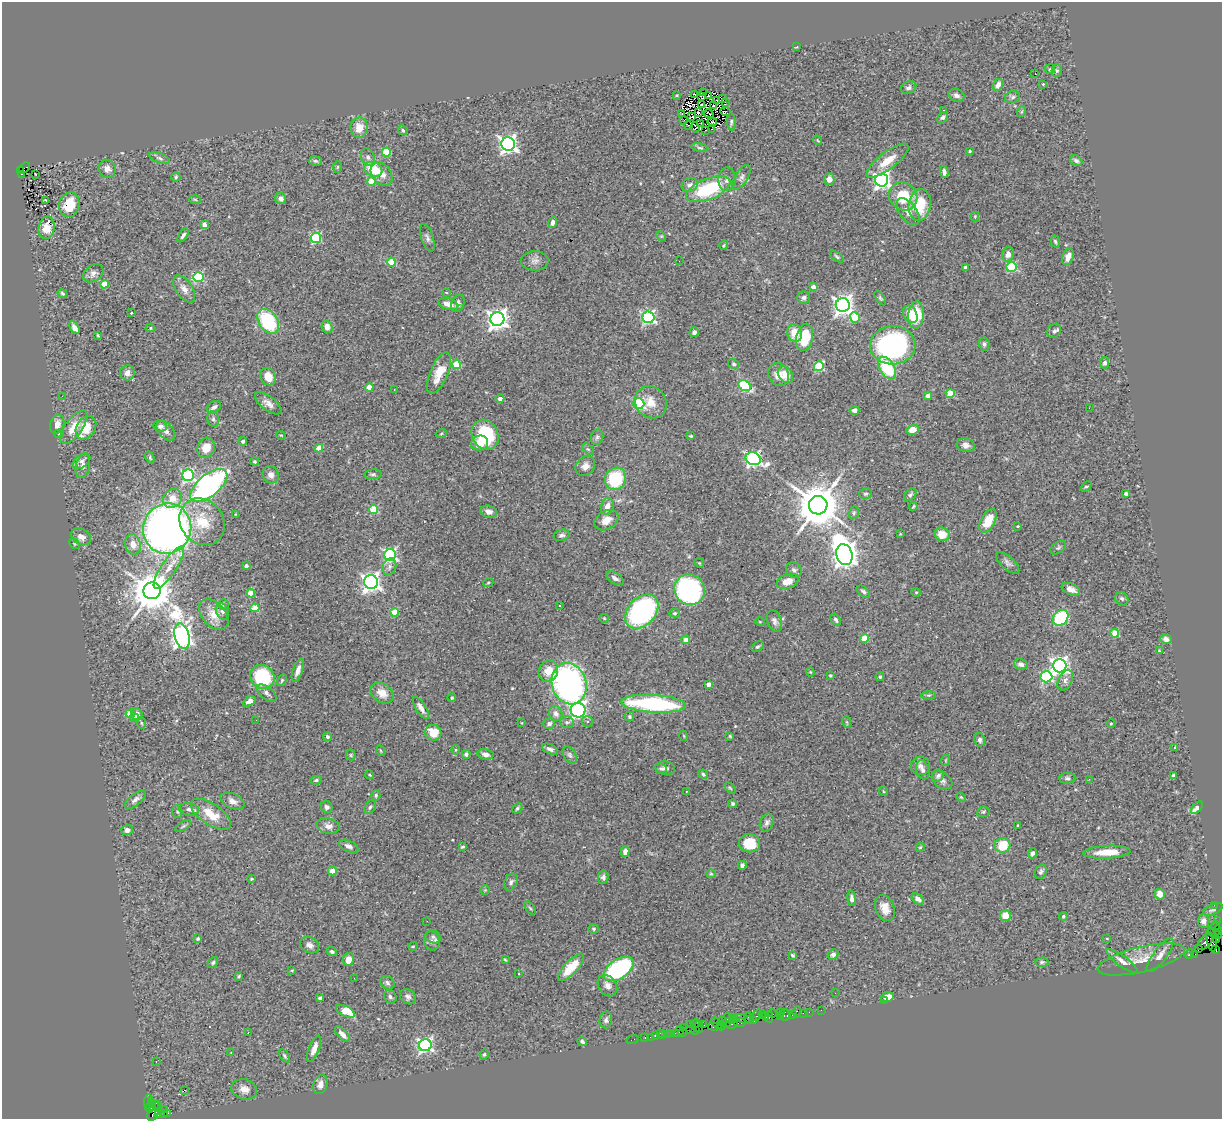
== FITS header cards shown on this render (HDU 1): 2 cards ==
NAXIS1  =                 1220
NAXIS2  =                 1117

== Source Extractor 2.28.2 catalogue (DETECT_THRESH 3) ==
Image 1220 x 1117 px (HDU 1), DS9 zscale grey, 1 PNG px = 1 image px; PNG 1224 x 1121 px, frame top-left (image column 1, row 1117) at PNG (2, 2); each listed source drawn as its Kron ellipse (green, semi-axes under 4 px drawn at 4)
Background 1.06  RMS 0.06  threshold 0.181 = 3 sigma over >= 5 px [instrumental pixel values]
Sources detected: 452; all 452 listed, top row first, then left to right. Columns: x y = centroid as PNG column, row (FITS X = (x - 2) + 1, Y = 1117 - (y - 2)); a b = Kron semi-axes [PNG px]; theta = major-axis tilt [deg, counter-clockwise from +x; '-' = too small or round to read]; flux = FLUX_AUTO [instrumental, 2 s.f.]
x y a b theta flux
796 47 4 3 - 3.5
1050 69 5 5 - 5.3
1057 71 6 5 - 7.1
1035 74 3 2 - 7.3
1043 84 3 3 - 3.1
998 85 6 4 59 24
909 88 8 6 24 12
704 93 2 2 - 2.8
694 94 3 2 - 3.9
677 95 3 3 - 3.4
956 95 8 6 -25 14
701 96 3 2 - 3
708 96 2 2 - 1.3
1013 97 7 5 18 9.9
723 99 2 2 - 3.3
716 101 3 2 - 1.7
725 102 2 2 - 2.2
701 105 3 2 - 1.1
714 106 3 2 - 3.8
944 110 2 2 - 3.3
725 112 5 2 - 2.2
1021 112 5 3 - 4.2
698 113 2 2 - 2.1
682 114 3 2 - 1.7
709 114 5 2 - 4.5
692 117 4 2 - 3.4
943 117 6 4 42 9.2
684 120 2 2 - 2
712 122 5 2 - 3.4
731 122 8 4 -86 8
701 124 3 2 - 2.5
688 125 3 2 - 2.2
695 127 5 3 - 2.8
359 128 10 8 87 59
712 129 2 2 - 3.3
403 130 5 3 - 6.6
706 130 2 2 - 6.4
817 140 5 3 - 3.8
508 144 7 6 - 1700
700 148 8 4 -11 7.3
970 151 3 3 - 4
386 152 4 4 - 150
368 157 9 6 -69 14
159 158 11 5 -20 11
316 161 6 4 -15 6.8
888 161 25 8 37 68
1076 161 7 5 -26 9.2
337 167 6 4 87 4.3
24 168 6 4 42 190
107 169 9 8 - 24
373 169 9 7 -22 140
21 170 4 2 - 90
944 172 6 4 -81 14
21 174 3 2 - 220
36 174 3 2 - 6.8
382 174 13 9 -51 36
176 177 4 4 - 6.3
741 177 14 6 58 17
727 179 12 8 88 20
829 179 6 5 - 24
882 180 6 6 - 1600
371 181 5 4 - 74
690 185 8 6 29 18
708 189 23 10 21 270
903 196 15 13 -46 120
195 199 6 4 -3 4.4
281 199 6 5 - 16
45 201 3 2 - 3.6
69 205 12 10 73 110
920 205 16 11 82 140
908 211 15 8 -53 32
975 216 5 4 - 3.9
553 222 6 4 76 15
204 224 4 4 - 36
47 228 11 8 80 61
183 235 8 4 56 10
661 236 5 4 - 5.1
316 238 5 5 - 320
427 238 14 6 -71 15
1055 241 6 4 -72 7.1
724 245 5 3 - 3.8
1008 254 7 6 - 23
837 257 8 4 -36 7.3
1068 257 9 5 72 31
535 261 14 9 1 23
679 261 3 2 - 3
391 262 4 4 - 140
965 267 4 3 - 6.6
1011 267 5 5 - 260
93 273 11 8 35 20
198 277 5 5 - 310
104 284 4 4 - 140
813 287 4 3 - 27
184 289 15 8 -56 31
446 292 4 2 - 2.6
62 293 5 4 - 6.9
804 297 6 6 - 11
880 298 8 4 -56 6.5
458 303 9 6 66 15
448 304 10 5 -15 34
843 305 7 7 - 2500
131 313 3 2 - 5.2
910 314 9 6 -63 64
916 315 13 7 86 140
648 317 6 6 - 760
855 318 5 4 - 110
497 319 7 7 - 2800
268 321 14 9 -55 280
327 327 6 5 - 26
74 328 7 4 -59 21
150 328 4 4 - 4.1
1054 331 8 6 49 11
694 332 5 5 - 12
795 333 9 7 -73 65
98 335 4 2 - 4.4
805 337 14 8 78 140
984 344 6 5 - 9.6
893 345 23 19 2 910
1105 363 6 4 78 15
456 364 5 4 - 160
734 364 6 4 -32 5.8
819 366 5 5 - 210
887 368 12 7 -57 210
127 373 7 7 - 23
439 373 22 9 67 80
779 375 12 10 -61 45
785 375 9 6 -54 50
268 377 9 7 -58 49
745 386 6 5 - 210
369 387 4 4 - 74
394 390 3 2 - 3.7
950 394 4 4 - 130
62 396 3 2 - 3.8
928 396 4 3 - 29
500 398 4 4 - 18
651 402 17 15 -46 60
268 403 16 7 -37 26
639 404 6 5 - 360
214 407 7 5 34 17
1089 408 2 2 - 4.9
854 410 5 4 - 15
213 419 8 5 -76 9.1
57 424 9 7 74 31
160 426 7 5 -11 15
74 427 20 8 53 69
86 428 12 9 57 83
912 430 6 5 - 46
166 431 11 7 -48 21
59 434 5 4 - 4.9
441 434 5 3 - 5.1
281 435 4 3 - 3
485 435 15 13 -62 240
691 436 3 3 - 4.9
597 437 8 6 74 11
243 441 4 3 - 9.4
480 443 8 7 - 58
966 445 9 7 -19 21
206 448 10 8 66 56
319 448 4 4 - 72
588 449 7 4 -43 6.5
150 458 6 4 -65 5.6
753 459 8 6 -23 1100
82 461 10 6 39 16
255 462 4 4 - 6.4
83 466 12 7 76 24
585 466 11 9 43 27
373 474 8 5 5 8.1
188 475 6 6 - 610
271 475 9 8 - 23
615 479 11 10 - 220
209 485 22 11 40 1100
1086 486 6 4 42 6.2
866 494 6 5 - 7.7
1126 494 4 3 - 13
910 495 7 5 46 8.4
172 498 10 9 - 48
818 505 9 9 - 19000
607 506 8 6 75 28
913 507 5 2 - 4.5
374 509 4 4 - 170
489 512 8 6 -16 20
854 513 6 5 - 7.2
235 514 3 2 - 2.7
606 520 13 9 31 41
988 521 13 7 61 88
202 522 25 21 -51 130
1018 526 3 2 - 3.4
167 529 25 24 - 3100
900 534 4 3 - 3.6
942 534 8 6 -21 62
561 535 8 5 12 11
81 537 10 7 -30 27
74 544 6 4 -46 5.3
133 544 10 8 -77 38
1058 547 9 5 37 8.8
390 555 6 6 - 740
844 555 10 8 -70 4800
699 563 5 4 - 5.3
1008 563 14 6 -42 16
246 566 3 3 - 13
389 567 8 6 69 15
169 568 25 7 56 67
794 570 8 7 - 13
615 578 10 5 -35 16
787 581 11 7 21 48
371 582 7 7 - 1900
488 583 5 3 - 3.8
1071 589 9 5 -23 23
690 590 16 14 -55 670
152 591 8 8 - 14000
863 591 7 4 -38 9.3
916 592 4 4 - 4.8
251 593 4 4 - 100
1122 599 7 6 - 9.6
223 604 5 5 - 6
559 606 3 2 - 4.6
255 608 4 4 - 130
222 611 8 6 -67 11
642 611 19 13 47 810
395 612 4 4 - 110
674 613 5 4 - 5.8
214 615 18 11 -48 58
604 618 5 4 - 4.4
1061 618 9 7 45 300
836 620 7 4 -55 9.8
774 621 11 7 -68 16
760 622 5 3 - 3.3
1115 633 4 4 - 120
182 636 13 7 -75 3100
864 638 4 4 - 100
1166 639 6 4 -19 21
686 640 4 4 - 49
757 647 6 4 36 7.7
1159 651 4 3 - 4.1
1021 664 7 5 -18 16
1060 666 7 6 - 1800
298 670 12 5 71 23
548 671 11 9 63 55
810 672 4 4 - 3.8
830 675 3 3 - 3.8
262 677 12 11 - 290
880 677 4 3 - 5.9
1046 677 6 5 - 440
282 680 6 4 60 5.7
1065 680 11 7 64 17
569 684 21 17 -72 1200
709 684 4 4 - 31
266 693 11 6 -38 16
382 693 12 9 -37 43
929 695 7 4 1 6.4
452 698 4 4 - 5.7
249 701 7 4 35 54
654 704 32 9 -4 570
421 708 13 5 -58 25
578 710 7 7 - 1000
130 714 4 4 - 130
137 714 6 5 - 26
556 714 8 6 -63 21
134 717 5 4 - 15
629 717 5 4 - 6.4
256 720 2 2 - 1.7
567 722 7 5 -12 9.4
587 722 6 5 - 7.9
847 722 6 3 -71 5.1
141 723 6 4 -87 6.7
522 723 3 2 - 2.8
1111 723 5 3 - 3.7
549 724 6 5 - 12
433 733 8 7 - 73
684 736 5 3 - 3.6
730 736 3 2 - 3.7
327 737 4 4 - 7.9
980 740 7 5 -78 12
1175 747 3 2 - 2.5
550 749 9 4 -22 13
456 750 5 4 - 5.2
381 751 5 3 - 3.6
466 754 4 4 - 9.7
486 754 8 5 -13 18
351 755 5 5 - 5.4
570 755 9 6 -58 10
946 760 6 3 71 5.1
920 766 9 9 - 21
665 768 10 6 -9 18
661 769 6 5 - 10
923 770 10 6 -75 14
703 774 5 4 - 6.3
370 775 4 3 - 3.9
938 776 6 5 - 15
1173 776 4 3 - 7.4
1067 778 8 5 1 9.5
1089 779 2 2 - 40
316 780 5 4 - 6.9
942 780 11 7 -34 20
730 788 6 4 -45 5
687 791 3 3 - 10
883 791 5 3 - 3.6
376 795 5 4 - 7
961 797 5 4 - 4.4
135 800 13 5 39 19
232 801 13 7 -25 25
732 804 4 4 - 7.3
327 807 6 5 - 13
370 807 8 5 59 8.2
517 808 5 3 - 5.8
1197 808 7 3 48 59
189 809 10 6 -7 17
177 812 6 5 - 6.6
983 812 6 5 - 6.6
211 814 23 10 -33 90
767 822 9 6 67 13
1018 825 3 3 - 4.4
183 826 9 3 32 6.5
328 826 12 7 -10 23
127 830 6 5 - 15
750 843 10 9 - 100
1002 845 8 7 - 110
349 846 10 5 -23 16
462 847 4 3 - 5.7
920 847 4 3 - 4.3
625 852 5 4 - 19
1107 852 23 6 3 66
1033 853 5 4 - 12
742 865 4 4 - 13
332 871 4 3 - 44
1041 872 7 5 67 9.3
711 874 5 4 - 4.4
603 877 7 5 81 11
252 879 3 2 - 4.6
511 882 9 6 63 12
485 890 5 5 - 4.5
1160 894 5 5 - 32
852 898 7 4 -83 16
918 899 7 4 -40 20
1214 905 2 2 - 11
530 908 8 4 -54 6.4
885 908 14 9 -66 41
1213 910 10 5 23 10
1005 915 5 5 - 45
1063 916 4 4 - 6.4
1217 920 2 2 - 28
427 921 3 2 - 3.2
1204 921 6 5 - 19
1215 926 5 3 - 110
594 929 5 4 - 5.9
1217 930 5 3 - 110
1215 934 7 3 -29 180
433 937 8 6 -27 12
198 939 3 3 - 6.4
1107 939 4 2 - 2.7
1212 939 12 5 -82 510
1216 939 3 2 - 32
432 941 9 7 -79 17
1205 942 10 5 48 550
310 945 10 7 -27 18
413 946 5 3 - 3.5
1199 949 4 3 - 92
1216 950 4 3 - 43
332 951 5 4 - 8.5
1189 954 5 3 - 74
1195 954 4 2 - 43
792 955 4 4 - 6.1
833 955 6 5 - 12
1160 955 20 6 53 29
1141 959 45 12 13 85
348 960 6 5 - 35
505 960 3 2 - 3.9
1122 961 19 5 -36 25
1042 962 7 4 2 7.2
213 963 6 4 50 6.2
571 967 18 6 46 98
619 969 17 9 34 600
292 970 3 2 - 3.3
519 973 3 3 - 16
239 976 3 3 - 4.7
354 978 2 2 - 2.8
387 983 8 6 -35 9.9
607 985 11 8 -55 22
835 993 3 2 - 2.8
390 997 7 6 - 9.8
408 997 9 7 -42 13
888 997 6 5 - 37
320 998 4 3 - 11
884 1001 2 2 - 30
821 1010 2 2 - 21
346 1011 10 5 -27 110
780 1012 3 2 - 51
797 1012 5 4 - 170
809 1012 2 2 - 31
772 1013 4 2 - 99
803 1013 2 2 - 32
762 1014 2 2 - 120
792 1014 3 2 - 68
757 1015 6 3 52 84
785 1015 6 5 - 120
734 1017 2 2 - 39
766 1017 3 2 - 38
769 1017 5 2 - 70
780 1017 3 2 - 61
749 1018 6 3 -68 310
744 1019 10 4 -18 290
606 1020 8 6 85 12
727 1020 7 4 -88 400
732 1020 3 2 - 57
723 1021 5 3 - 120
754 1021 3 2 - 36
696 1023 4 2 - 92
717 1023 6 3 -46 240
740 1023 6 3 10 84
690 1024 2 2 - 25
731 1024 6 3 14 200
704 1025 2 2 - 52
721 1026 5 2 - 30
699 1027 6 3 -90 85
713 1027 5 3 - 120
684 1028 3 2 - 60
691 1030 3 2 - 61
696 1030 3 2 - 54
679 1031 6 3 60 93
682 1032 3 2 - 68
249 1033 3 2 - 3.6
660 1033 2 2 - 14
671 1033 2 2 - 26
675 1033 2 2 - 32
342 1034 9 4 -47 21
667 1034 2 2 - 17
663 1035 3 2 - 10
656 1036 3 3 - 77
651 1037 3 2 - 23
645 1038 3 2 - 46
633 1039 6 2 19 22
582 1041 5 4 - 8
425 1045 6 6 - 1000
314 1049 14 5 69 32
231 1053 4 3 - 2.4
484 1054 5 3 - 5.3
284 1056 7 4 -57 6.7
156 1061 2 2 - 2.5
320 1084 10 7 72 26
244 1089 13 10 -16 35
184 1090 3 2 - 6.8
149 1101 7 3 85 130
152 1103 4 3 - 60
158 1105 4 3 - 51
154 1106 5 3 - 200
150 1107 5 3 - 180
164 1109 2 2 - 20
154 1111 10 5 68 370
158 1111 3 3 - 270
168 1113 3 3 - 390
164 1114 4 3 - 24
159 1115 3 3 - 51